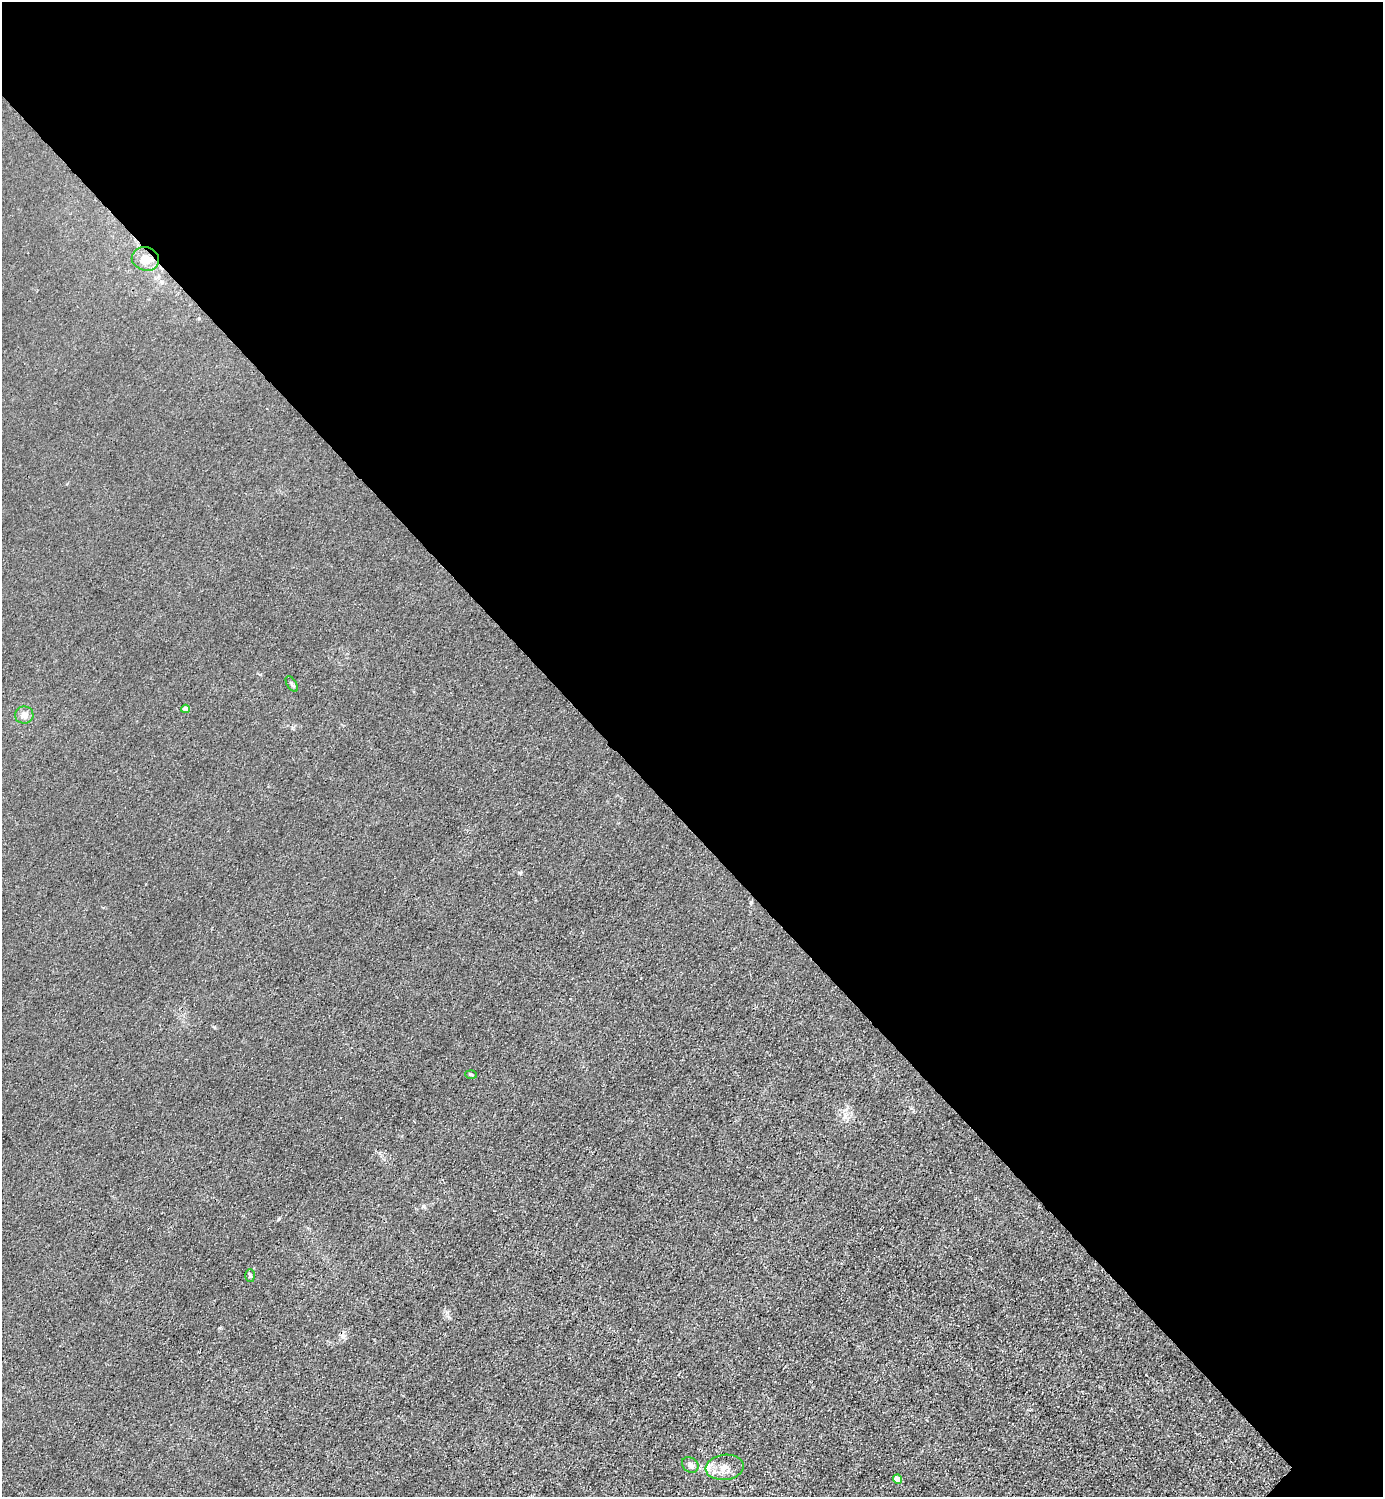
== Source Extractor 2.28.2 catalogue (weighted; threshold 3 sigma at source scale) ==
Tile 3 of 4 x 4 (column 3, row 1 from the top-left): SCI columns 3065-4445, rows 4488-5982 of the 5985 x 5985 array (HDU 1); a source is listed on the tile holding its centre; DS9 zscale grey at full resolution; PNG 1385 x 1499 px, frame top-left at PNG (2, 2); each listed source drawn as its Kron ellipse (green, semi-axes under 4 px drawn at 4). Shown black and unused: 55% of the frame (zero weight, under 3 of 4 exposures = <1% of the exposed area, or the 3 px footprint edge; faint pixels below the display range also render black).
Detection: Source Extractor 2.28.2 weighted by HDU 2 'WHT'; one run over the whole footprint, this tile lists its part. Background 0.0213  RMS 0.0062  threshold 0.0279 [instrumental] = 3 sigma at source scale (4.5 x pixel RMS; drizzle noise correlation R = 1.50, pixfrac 1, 0.05/0.05 arcsec/px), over >= 5 px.
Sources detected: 10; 1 inside a brighter listed object's ellipse — not listed separately; the other 9 listed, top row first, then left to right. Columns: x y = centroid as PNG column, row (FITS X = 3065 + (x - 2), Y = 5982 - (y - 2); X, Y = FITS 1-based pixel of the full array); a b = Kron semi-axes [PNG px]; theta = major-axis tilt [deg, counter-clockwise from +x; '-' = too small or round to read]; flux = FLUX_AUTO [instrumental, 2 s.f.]
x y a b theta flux
145 259 14 11 -17 7
292 684 9 4 -58 1.3
185 709 4 4 - 3.5
24 715 9 8 - 3.4
471 1074 6 3 -3 0.79
250 1275 6 5 - 1.1
690 1465 9 7 -40 2.9
725 1467 19 12 6 7.3
898 1479 5 4 - 7.2